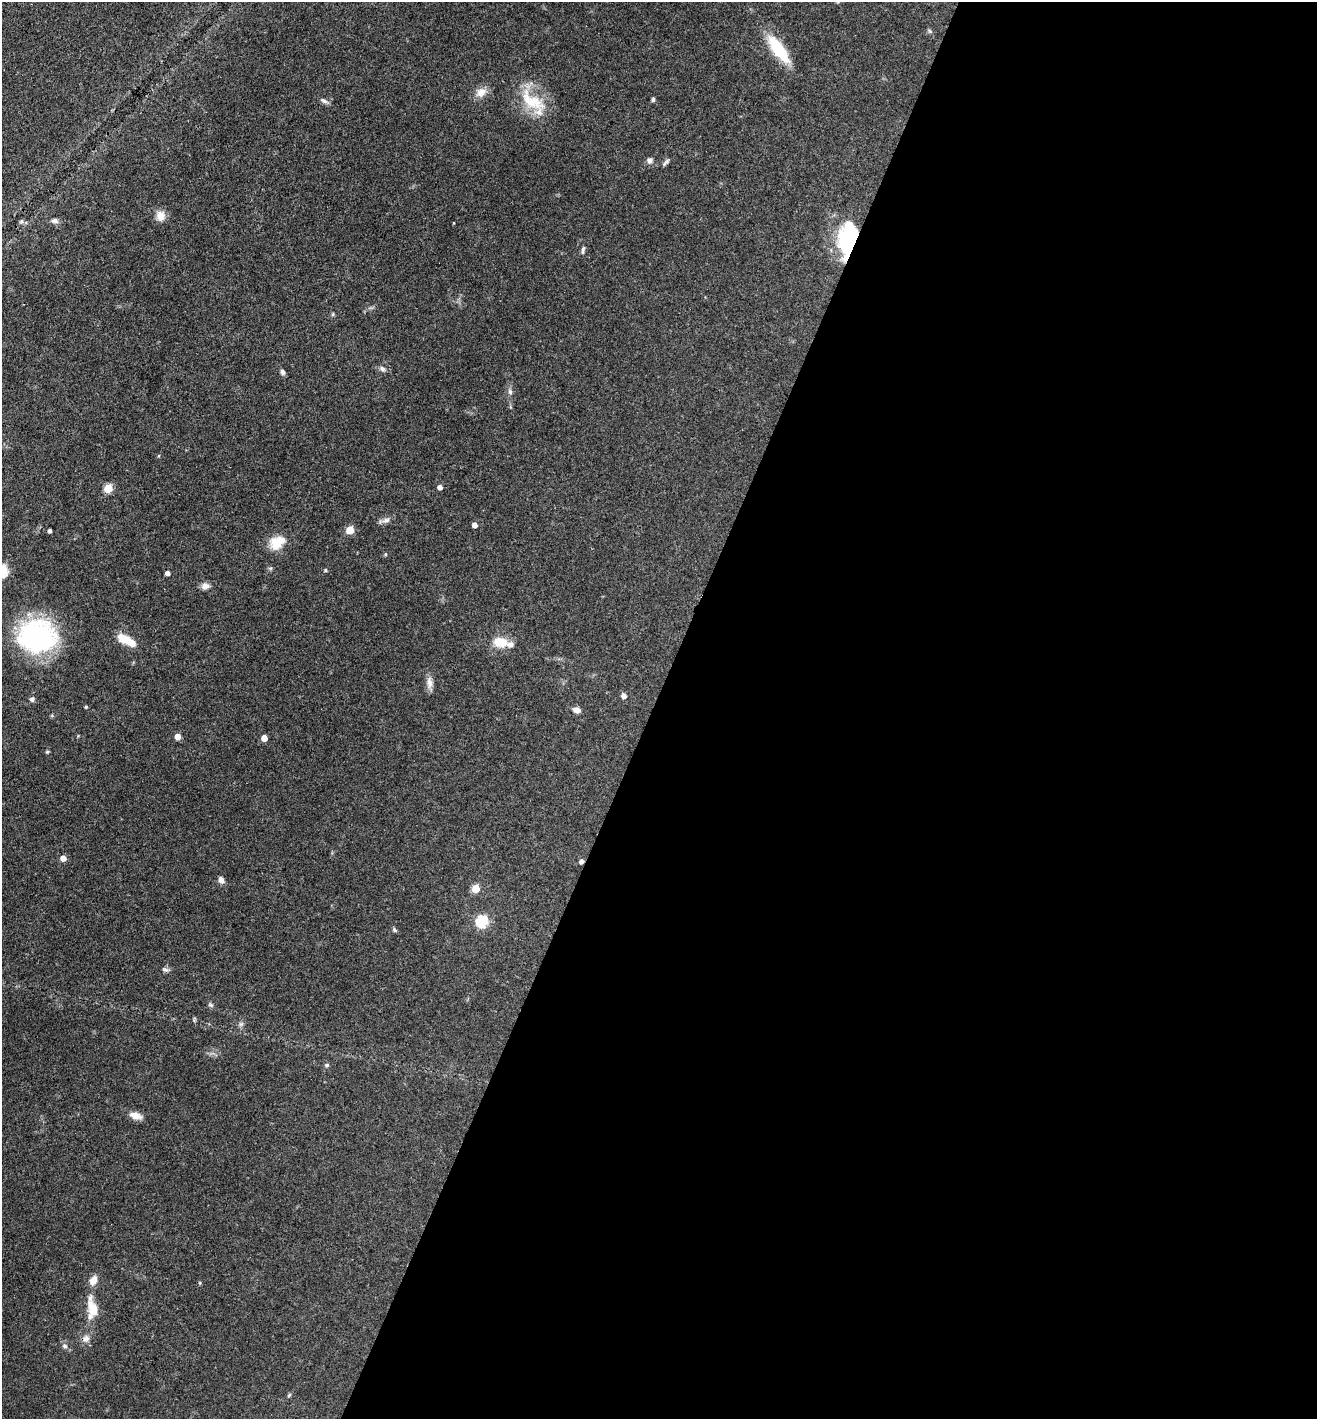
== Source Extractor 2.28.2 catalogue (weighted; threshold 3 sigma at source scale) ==
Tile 12 of 4 x 4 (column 4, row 3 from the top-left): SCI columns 4089-5403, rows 1420-2836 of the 5683 x 5673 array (HDU 1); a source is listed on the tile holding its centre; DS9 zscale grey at full resolution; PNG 1319 x 1421 px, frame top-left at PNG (2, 2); no overlay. Shown black and unused: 51% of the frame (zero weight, under 3 of 4 exposures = <1% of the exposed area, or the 3 px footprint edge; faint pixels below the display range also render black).
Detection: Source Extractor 2.28.2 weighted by HDU 2 'WHT'; one run over the whole footprint, this tile lists its part. Background 0.109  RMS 0.0045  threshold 0.02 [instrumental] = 3 sigma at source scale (4.5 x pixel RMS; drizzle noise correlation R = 1.50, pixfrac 1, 0.05/0.05 arcsec/px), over >= 5 px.
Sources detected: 63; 2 inside a brighter object's white glare — not listed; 2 inside a brighter listed object's ellipse — not listed separately; the other 59 listed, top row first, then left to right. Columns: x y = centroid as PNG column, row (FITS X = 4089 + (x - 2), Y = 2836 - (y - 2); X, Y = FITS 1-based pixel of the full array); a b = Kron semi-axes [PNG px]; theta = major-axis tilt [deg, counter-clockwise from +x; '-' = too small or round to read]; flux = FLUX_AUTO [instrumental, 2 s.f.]
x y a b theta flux
930 31 7 5 -45 0.75
778 49 35 12 -54 19
481 92 16 11 38 4.1
653 99 5 4 - 0.82
324 101 11 5 -27 1.4
532 101 44 19 -35 17
650 160 9 7 71 1.6
666 162 12 5 45 1.1
161 216 12 11 - 4.2
54 221 10 6 -12 1.4
21 222 6 4 20 0.74
454 223 4 2 - 0.26
848 244 37 23 -78 33
583 250 11 4 81 1.1
333 314 5 4 - 0.58
382 369 8 6 -20 1.5
282 372 6 5 - 1.2
510 392 7 5 -74 1.2
159 456 5 3 - 0.4
440 487 4 4 - 2.3
108 488 5 5 - 15
386 520 13 6 14 2
475 525 4 4 - 2.4
350 530 5 5 - 12
50 531 3 3 - 1.1
277 543 16 12 34 10
385 554 4 4 - 0.52
325 570 5 4 - 0.68
2 571 6 6 - 54
167 573 4 4 - 1.8
205 586 11 8 6 2.1
37 636 41 34 -2 65
123 638 18 11 -24 6.2
500 642 17 11 -10 8.5
429 683 17 8 -86 2.8
624 696 5 5 - 2.5
32 699 6 6 - 1.2
86 707 4 3 - 0.58
577 710 11 7 -12 2
52 716 5 3 - 0.49
177 736 5 4 - 4.1
264 738 5 4 - 4.4
47 752 5 4 - 0.53
63 858 5 5 - 3.2
581 861 5 4 - 1.4
221 880 8 6 -77 2
476 888 5 5 - 14
482 921 6 6 - 44
394 930 6 5 - 0.76
165 969 10 5 -23 1.2
211 1005 8 5 -27 0.85
241 1024 7 6 - 1.1
327 1065 6 5 - 0.81
135 1116 16 8 -15 3.8
93 1280 10 8 62 3.9
92 1309 25 11 -82 11
86 1339 10 9 - 2.6
65 1346 8 5 -18 1.1
289 1395 6 4 46 0.6
Overlapping masked pixels (flux is a lower limit): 2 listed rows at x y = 848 244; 581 861
Isophote crosses this tile's border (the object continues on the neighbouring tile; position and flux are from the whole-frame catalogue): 1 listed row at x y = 2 571